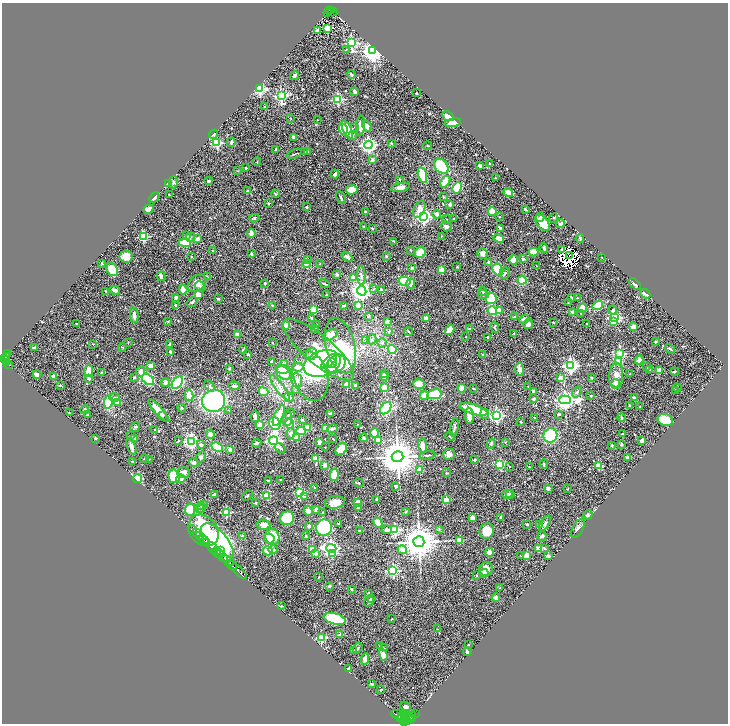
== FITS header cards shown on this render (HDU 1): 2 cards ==
NAXIS1  =                 1452
NAXIS2  =                 1443

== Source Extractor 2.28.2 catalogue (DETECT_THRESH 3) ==
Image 1452 x 1443 px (HDU 1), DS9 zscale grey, zoomed out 1/2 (1 PNG px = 2 x 2 image px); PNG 730 x 726 px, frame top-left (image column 1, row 1442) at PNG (2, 3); each listed source drawn as its Kron ellipse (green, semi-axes under 4 px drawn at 4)
Background 1.21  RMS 0.037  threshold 0.111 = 3 sigma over >= 5 px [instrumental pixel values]
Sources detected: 630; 43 cannot appear on this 1/2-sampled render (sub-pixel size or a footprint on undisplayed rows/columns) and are neither listed nor drawn; of the other 587, the 500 brightest by FLUX_AUTO listed and drawn (87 fainter detections omitted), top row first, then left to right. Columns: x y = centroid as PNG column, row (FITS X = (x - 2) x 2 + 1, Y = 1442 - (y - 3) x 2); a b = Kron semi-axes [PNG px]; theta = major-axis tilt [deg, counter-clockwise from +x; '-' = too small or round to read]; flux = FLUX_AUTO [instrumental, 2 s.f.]
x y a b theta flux
329 10 2 2 - 31
332 10 2 2 - 30
327 12 2 2 - 10
332 12 5 2 - 14
328 28 3 3 - 350
317 31 4 3 - 40
352 43 3 3 - 860
346 50 3 2 - 4.5
373 51 4 3 - 6800
351 75 4 3 - 14
294 76 4 2 - 26
260 89 3 3 - 1100
355 92 4 2 - 33
416 93 2 2 - 20
281 96 4 4 - 1100
338 99 3 3 - 740
265 106 3 3 - 6.9
448 116 6 4 -26 75
291 118 2 2 - 10
317 120 2 1 - 3.9
453 123 8 4 12 84
361 126 10 4 87 54
367 126 6 4 -61 34
354 127 3 2 - 3.6
343 129 6 3 -73 170
347 130 10 3 -65 180
214 134 5 3 - 8
353 136 4 2 - 6
294 137 3 3 - 29
231 142 5 3 - 12
217 143 3 3 - 760
392 143 3 2 - 5.2
368 145 4 4 - 2100
428 146 4 2 - 4.4
275 149 2 2 - 5.7
308 151 3 2 - 5.1
304 152 2 2 - 15
294 154 8 2 21 6
372 160 2 2 - 69
257 162 4 2 - 5.1
490 164 3 2 - 14
441 166 8 6 -47 340
480 166 4 2 - 18
246 168 2 2 - 26
238 171 3 2 - 3.4
335 174 4 3 - 24
422 175 8 4 -73 180
495 178 2 2 - 6.5
399 179 3 2 - 4.9
209 181 4 3 - 10
173 182 6 3 -89 9.8
445 182 6 4 54 97
168 184 4 3 - 11
400 187 9 4 11 33
457 188 6 4 63 170
352 190 6 5 - 62
247 191 3 2 - 4.5
508 192 5 3 - 72
275 194 4 2 - 5.4
169 195 2 2 - 6.7
341 197 7 3 -61 11
443 197 4 2 - 5.5
154 198 6 3 46 16
268 203 2 2 - 14
450 204 3 3 - 17
306 207 2 2 - 9.7
148 209 5 4 - 24
419 209 9 5 64 64
525 209 3 2 - 13
365 212 3 3 - 13
492 212 4 4 - 110
437 214 4 3 - 21
423 217 4 4 - 2100
500 217 3 2 - 4.8
540 217 5 3 - 14
254 218 5 3 - 7.9
554 218 5 3 - 4.8
454 219 2 2 - 11
446 220 4 3 - 5.4
543 223 9 5 -50 110
561 223 4 2 - 24
364 226 2 2 - 6.9
446 226 5 5 - 22
372 228 3 2 - 7.7
500 228 3 2 - 12
251 233 4 2 - 60
186 236 3 3 - 5.8
441 236 3 2 - 5.1
143 237 3 3 - 510
190 237 5 4 - 12
499 238 5 3 - 45
580 238 4 3 - 5.8
198 239 4 3 - 19
394 242 3 2 - 3.6
185 243 6 3 -9 170
544 248 5 3 - 8.9
213 250 2 2 - 7.2
410 250 4 2 - 5.3
562 250 3 2 - 7.2
533 252 5 4 - 100
420 253 6 5 - 100
251 254 2 2 - 15
482 254 5 5 - 27
126 256 6 6 - 55
386 256 3 2 - 6.1
569 256 2 1 - 3.8
191 257 3 2 - 4.6
347 257 6 3 -39 19
602 257 3 2 - 3.9
307 259 4 2 - 7.1
523 259 4 3 - 9.5
514 260 5 3 - 66
489 262 4 3 - 12
102 263 3 2 - 7.9
307 264 4 3 - 30
320 264 3 3 - 4.8
536 266 3 2 - 4.4
457 267 2 1 - 3.8
412 268 3 3 - 8.7
112 270 7 5 -60 160
441 270 2 2 - 140
498 270 6 5 - 210
505 273 6 5 - 12
337 274 3 3 - 13
161 276 5 3 - 23
207 276 3 2 - 3.8
361 276 10 3 -84 19
353 278 3 2 - 190
522 280 4 4 - 210
404 281 6 4 -12 250
197 283 10 7 38 52
265 283 3 2 - 9
325 284 5 2 - 7.1
410 284 5 4 - 33
635 284 7 3 -43 16
200 286 6 4 -34 14
374 289 3 3 - 7.7
115 290 5 3 - 19
183 290 5 3 - 70
382 290 3 3 - 13
362 291 5 4 - 4800
483 291 4 2 - 6.9
106 292 4 2 - 4.9
483 294 5 3 - 19
645 294 6 3 -37 23
198 295 3 2 - 180
326 295 2 2 - 15
176 297 3 3 - 28
491 298 6 5 - 200
571 298 3 2 - 14
577 298 2 2 - 9.2
218 299 3 2 - 12
192 302 6 3 37 16
568 302 2 2 - 3.7
176 305 2 2 - 17
272 305 4 2 - 3.9
344 305 3 2 - 8.9
358 305 3 2 - 57
598 305 5 3 - 150
582 308 4 4 - 90
313 309 3 3 - 280
499 310 3 3 - 49
613 310 4 2 - 25
492 311 4 3 - 190
573 312 4 4 - 27
581 314 3 2 - 6.2
134 315 8 3 -86 36
368 316 4 3 - 8.8
515 317 4 2 - 12
311 318 3 2 - 12
615 318 4 3 - 1300
426 319 4 3 - 51
524 319 5 3 - 40
168 321 3 3 - 4.8
387 321 3 3 - 21
613 322 4 3 - 100
553 323 3 2 - 3.5
76 324 2 1 - 4.2
528 324 5 4 - 25
587 324 2 2 - 4.4
285 325 3 3 - 78
317 325 3 3 - 7.1
495 327 6 2 -77 6.5
633 327 3 3 - 69
314 328 4 3 - 18
469 329 4 3 - 11
450 330 5 4 - 74
388 331 4 3 - 7.2
408 332 4 2 - 5.4
237 334 4 4 - 25
514 334 2 2 - 4.1
330 335 8 4 31 43
466 337 2 2 - 3.5
488 337 2 2 - 24
365 339 4 3 - 7.4
371 339 5 4 - 15
655 341 3 3 - 6.7
128 343 3 2 - 4
273 343 2 2 - 4.2
382 343 4 4 - 13
93 344 4 2 - 4.2
170 345 4 3 - 19
340 346 28 14 -76 650
122 347 4 3 - 6.3
35 348 3 3 - 15
243 349 4 3 - 6.1
670 349 5 3 - 12
318 350 45 14 -40 330
392 350 5 3 - 150
171 352 4 2 - 37
8 354 3 2 - 83
248 354 2 2 - 12
312 354 6 5 - 32
619 354 4 3 - 960
482 355 3 2 - 4.5
6 356 3 2 - 120
3 359 2 2 - 430
5 359 3 2 - 450
639 360 4 4 - 32
272 361 3 3 - 12
329 361 9 4 43 380
618 361 3 3 - 210
7 362 2 2 - 230
285 363 4 4 - 9.5
332 363 5 3 - 150
8 364 5 2 - 110
322 364 19 12 19 1100
336 364 10 8 42 290
151 366 4 3 - 38
571 366 4 4 - 2000
298 367 5 4 - 49
646 367 3 2 - 13
229 369 3 3 - 5.2
283 369 8 4 -7 77
519 369 7 4 -82 40
650 369 3 3 - 6.6
89 371 5 3 - 110
659 371 3 3 - 63
675 371 4 2 - 7.8
141 372 5 4 - 33
102 373 4 2 - 4.4
283 373 8 6 -41 110
37 374 4 3 - 16
384 374 3 3 - 13
630 374 3 2 - 3.8
310 376 25 17 -74 210
384 376 4 4 - 17
616 376 13 7 87 52
54 377 3 3 - 40
560 377 2 2 - 62
591 377 2 2 - 4.6
89 378 2 2 - 27
134 378 3 2 - 7.8
148 379 7 4 -40 480
297 380 7 5 -79 26
165 382 4 4 - 24
177 383 7 4 49 350
616 383 4 3 - 44
347 384 2 2 - 190
419 384 6 5 - 64
60 385 2 2 - 15
355 385 3 3 - 15
209 386 6 3 -61 12
234 386 5 4 - 18
384 387 4 3 - 83
528 387 2 2 - 3.6
280 388 15 3 -52 33
462 388 4 4 - 92
474 388 4 2 - 5.9
677 388 4 2 - 4.8
296 389 3 2 - 3.9
675 390 3 2 - 8.4
263 392 5 3 - 100
534 392 4 2 - 22
577 392 6 4 58 15
434 394 8 5 10 200
189 395 6 3 -76 64
424 395 4 4 - 73
591 396 3 2 - 5.3
114 397 5 3 - 12
289 397 5 4 - 23
634 398 2 2 - 38
534 399 3 3 - 20
565 400 6 4 -1 3700
213 401 11 11 - 1100
108 402 7 4 85 340
118 403 2 2 - 100
630 406 2 2 - 6.6
640 407 2 2 - 3.9
182 408 4 3 - 7.6
386 408 7 5 48 500
473 409 14 5 -17 270
85 410 4 3 - 12
229 410 3 2 - 6.7
159 411 15 4 -48 74
69 413 2 2 - 5.1
290 414 5 3 - 11
330 414 2 2 - 72
485 414 5 4 - 20
559 414 4 3 - 5.6
87 415 2 2 - 15
162 415 3 3 - 12
279 415 11 4 67 110
255 416 5 2 - 34
469 416 8 4 -86 85
496 416 4 4 - 1600
535 417 2 2 - 6.9
621 417 4 2 - 12
287 419 7 5 82 20
302 420 3 2 - 5
665 420 8 6 -20 150
521 422 3 2 - 4.4
275 424 7 5 -61 410
290 424 5 4 - 160
357 424 2 2 - 3.6
260 425 4 4 - 53
135 427 5 3 - 8.8
307 427 3 3 - 100
454 427 9 2 80 13
325 428 2 2 - 140
332 429 5 3 - 25
154 430 2 1 - 3.3
301 431 5 4 - 110
374 433 4 3 - 110
210 434 5 4 - 23
291 434 5 4 - 25
622 434 3 2 - 8
131 435 3 3 - 4.6
550 435 7 7 - 340
450 436 5 2 - 6.5
95 438 3 2 - 8.6
135 438 4 3 - 18
297 438 4 3 - 61
333 438 3 2 - 3.8
363 438 4 3 - 8.6
178 441 3 2 - 4
191 441 4 4 - 1900
274 441 4 4 - 2100
378 441 4 3 - 100
642 441 4 2 - 42
505 442 3 2 - 4.1
257 443 4 3 - 17
320 443 3 3 - 36
491 443 5 3 - 11
201 444 4 4 - 16
621 444 4 3 - 9.1
422 445 7 4 -84 65
612 445 2 2 - 20
131 446 9 4 -67 25
217 447 6 4 -29 320
325 447 2 1 - 4.1
280 448 6 3 -31 15
341 449 7 5 53 120
230 450 4 4 - 23
449 454 6 5 - 30
427 455 8 3 7 8.2
201 457 6 4 52 14
398 457 6 5 - 23000
628 457 4 3 - 18
144 458 5 2 - 4.4
149 459 3 2 - 4.2
316 459 3 2 - 190
474 460 2 2 - 25
133 462 3 3 - 5.8
194 463 5 3 - 23
500 464 3 3 - 530
544 464 5 2 - 6.2
325 465 2 2 - 64
510 466 2 2 - 5.6
598 466 3 3 - 250
529 467 2 2 - 7
420 470 2 2 - 94
183 473 6 5 - 39
446 473 4 3 - 6.2
334 475 6 4 83 140
174 476 7 5 -76 250
137 479 5 3 - 350
181 479 4 4 - 19
280 480 3 2 - 4.1
268 481 4 2 - 10
358 483 5 2 - 4.8
396 486 4 3 - 17
314 487 2 2 - 5.4
548 488 2 2 - 54
567 489 3 2 - 4.3
300 493 3 3 - 670
215 494 3 3 - 15
507 494 5 3 - 16
510 494 4 4 - 7.8
247 496 6 2 32 6.4
267 496 4 3 - 100
304 497 3 2 - 13
376 499 3 2 - 9.5
446 500 2 2 - 170
335 502 10 6 9 61
256 503 2 2 - 5.9
357 503 3 2 - 53
202 505 5 3 - 8.6
358 507 4 3 - 24
202 508 4 3 - 7.9
190 509 6 5 - 180
199 509 5 4 - 10
316 509 4 3 - 13
308 511 4 4 - 46
226 512 3 3 - 350
323 512 2 2 - 6.3
405 512 3 2 - 3.5
588 515 5 3 - 11
501 517 4 3 - 10
287 518 7 6 - 200
472 518 3 3 - 41
378 523 5 4 - 80
545 523 9 4 58 20
339 524 4 3 - 5.5
527 524 2 2 - 17
263 525 7 5 -10 35
539 525 3 3 - 20
308 526 2 2 - 43
324 528 8 8 - 490
578 528 10 5 62 21
439 529 3 2 - 3.8
192 530 4 2 - 120
203 530 17 13 -49 800
387 530 5 3 - 33
395 530 3 3 - 560
359 531 3 2 - 5.8
487 531 8 7 - 100
196 533 2 2 - 350
242 535 3 2 - 4.2
200 536 2 2 - 300
306 536 3 2 - 5.4
542 536 4 3 - 21
272 537 8 7 - 120
269 538 5 4 - 57
204 539 5 2 - 1800
459 540 4 3 - 110
419 542 5 5 - 19000
207 543 2 2 - 710
217 543 23 11 -52 1600
212 546 5 2 - 4500
331 548 5 3 - 2400
539 548 4 4 - 33
545 548 3 3 - 4.6
273 550 4 3 - 17
312 550 3 3 - 230
402 550 5 3 - 66
217 551 4 3 - 1100
220 551 2 1 - 250
268 551 5 4 - 90
489 552 4 3 - 94
219 554 4 2 - 660
316 554 3 2 - 37
332 554 3 3 - 190
527 555 2 2 - 150
521 556 3 2 - 4
548 556 4 3 - 13
223 558 3 2 - 1800
228 561 6 2 -37 580
232 565 5 2 - 2000
486 569 7 6 - 70
237 570 13 3 -44 1900
393 571 4 3 - 990
484 573 4 3 - 26
477 575 2 2 - 15
319 577 2 2 - 5.8
329 586 2 2 - 46
500 588 3 2 - 3.7
351 589 3 2 - 7.3
368 593 3 2 - 4.9
496 598 4 3 - 37
371 599 3 2 - 11
369 601 6 3 56 9.2
281 606 3 2 - 5.2
335 619 11 5 -14 370
392 619 3 2 - 3.6
437 629 2 2 - 3.6
340 635 2 2 - 57
321 638 3 3 - 410
468 645 2 2 - 3.9
380 646 3 2 - 3.7
358 648 5 2 - 10
384 648 3 2 - 3.5
353 651 3 3 - 8.2
467 652 4 3 - 12
383 655 6 4 -74 55
365 659 5 3 - 27
348 669 4 3 - 10
371 684 4 2 - 4.7
381 690 3 2 - 4
405 706 5 3 - 20
415 713 2 1 - 4.1
398 715 7 3 -20 2300
406 716 4 3 - 1200
409 716 3 2 - 690
403 717 6 2 -84 2200
412 717 6 2 67 1100
401 718 2 2 - 860
409 719 4 2 - 1500
404 721 3 2 - 1000
407 721 3 3 - 1400
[87 fainter detections neither listed nor drawn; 43 sub-pixel or undisplayed-footprint detections neither listed nor drawn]